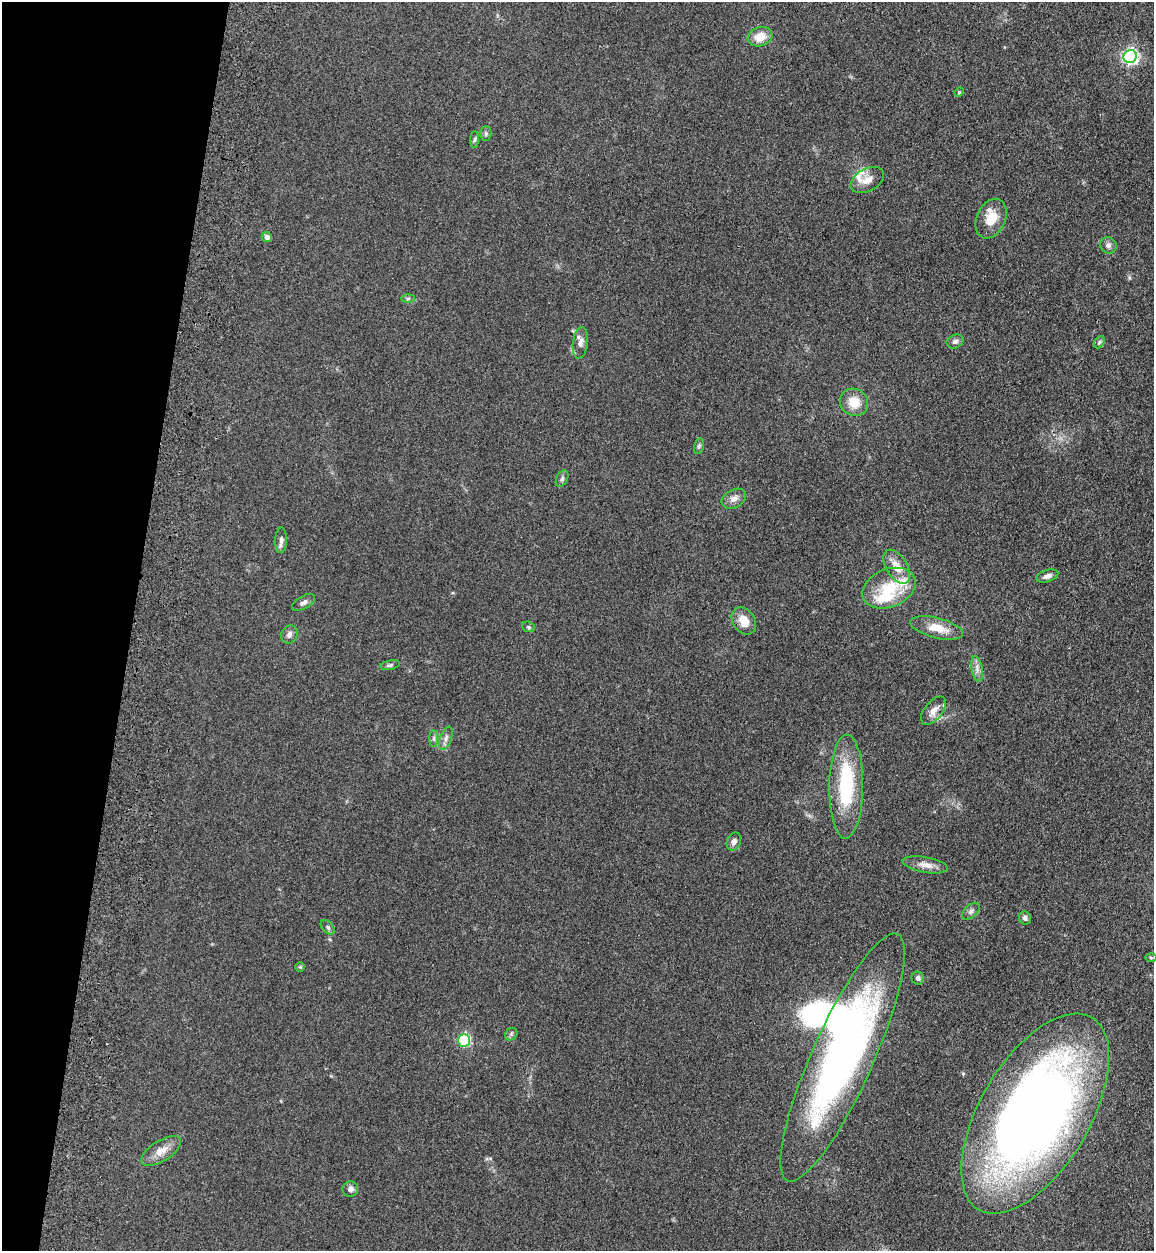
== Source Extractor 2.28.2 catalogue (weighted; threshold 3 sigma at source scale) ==
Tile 9 of 4 x 4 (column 1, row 3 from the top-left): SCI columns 360-1511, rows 1285-2533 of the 5209 x 5064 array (HDU 1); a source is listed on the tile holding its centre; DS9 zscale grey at full resolution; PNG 1156 x 1253 px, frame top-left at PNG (2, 2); each listed source drawn as its Kron ellipse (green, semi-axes under 4 px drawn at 4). Shown black and unused: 11% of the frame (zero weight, under 3 of 4 exposures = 6% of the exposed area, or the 3 px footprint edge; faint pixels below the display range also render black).
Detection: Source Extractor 2.28.2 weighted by HDU 2 'WHT'; one run over the whole footprint, this tile lists its part. Background 0.135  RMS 0.0077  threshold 0.0348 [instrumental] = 3 sigma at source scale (4.5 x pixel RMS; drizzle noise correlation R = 1.50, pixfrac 1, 0.05/0.05 arcsec/px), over >= 5 px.
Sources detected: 53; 4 inside a brighter object's white glare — neither listed nor drawn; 3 inside a brighter listed object's ellipse — not listed separately; the other 46 listed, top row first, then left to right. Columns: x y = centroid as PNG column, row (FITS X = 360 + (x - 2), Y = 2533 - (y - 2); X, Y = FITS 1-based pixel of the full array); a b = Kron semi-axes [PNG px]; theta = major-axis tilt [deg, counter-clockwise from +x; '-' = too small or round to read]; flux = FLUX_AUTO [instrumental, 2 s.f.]
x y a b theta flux
760 37 12 9 17 10
1130 56 7 6 - 210
959 92 5 4 - 0.89
486 134 7 5 89 1.5
474 140 8 4 89 1.5
867 180 18 11 28 7.5
991 219 21 14 65 14
267 237 5 5 - 2.7
1108 245 8 8 - 2.6
408 299 7 4 1 1.2
955 341 9 6 23 2.5
1099 342 6 4 61 1.3
580 343 16 7 83 4.3
854 402 14 13 - 14
699 446 8 4 76 1.4
562 479 9 5 64 1.8
734 499 13 9 28 4.8
281 540 13 6 88 2.8
897 567 19 10 -58 10
1047 576 11 6 18 3.1
889 588 28 19 22 30
303 602 13 6 31 2.7
744 621 15 11 -55 11
528 627 6 5 - 1.3
937 628 27 10 -14 14
289 634 9 8 - 3.1
390 665 10 4 12 1.6
977 669 13 5 -80 3.8
933 711 16 9 51 6.3
446 738 12 5 69 2.9
434 739 8 4 90 1.7
846 787 52 17 89 62
734 842 9 7 66 3.2
925 865 23 7 -10 6.4
971 911 11 6 41 2.4
1025 918 6 6 - 2
328 927 8 5 -47 1.7
1151 958 6 4 -1 1
300 967 5 5 - 0.91
918 978 6 6 - 2.1
511 1034 7 5 48 1.5
464 1040 6 6 - 91
843 1058 135 30 66 340
1035 1114 112 55 59 720
161 1151 22 10 32 8.6
350 1189 8 8 - 3
Overlapping masked pixels (flux is a lower limit): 1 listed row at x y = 843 1058
Isophote crosses this tile's border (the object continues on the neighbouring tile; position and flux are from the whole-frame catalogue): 2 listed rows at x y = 843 1058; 1035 1114